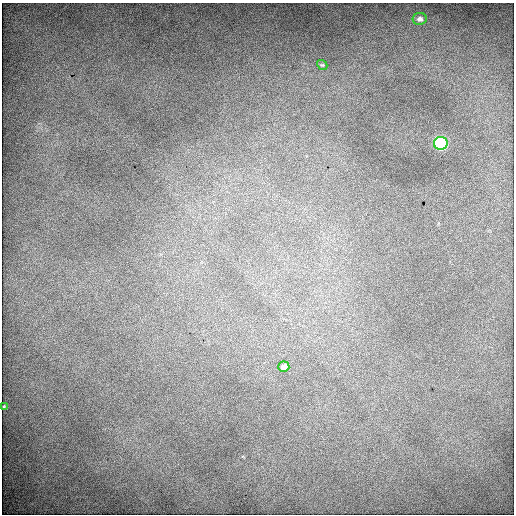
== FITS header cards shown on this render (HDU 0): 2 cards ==
NAXIS1  =                  512 / Axis length
NAXIS2  =                  512 / Axis length

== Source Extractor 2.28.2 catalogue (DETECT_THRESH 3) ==
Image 512 x 512 px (HDU 0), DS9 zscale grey, 1 PNG px = 1 image px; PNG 516 x 516 px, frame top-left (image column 1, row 512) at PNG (2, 3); each listed source drawn as its Kron ellipse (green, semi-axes under 4 px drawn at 4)
Background 1660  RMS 9.1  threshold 27.4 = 3 sigma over >= 5 px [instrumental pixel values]
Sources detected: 5; all 5 listed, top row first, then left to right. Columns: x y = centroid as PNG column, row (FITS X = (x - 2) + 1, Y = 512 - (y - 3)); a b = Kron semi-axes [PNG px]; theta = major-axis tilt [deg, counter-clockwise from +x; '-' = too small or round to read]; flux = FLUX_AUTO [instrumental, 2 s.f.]
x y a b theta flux
420 19 7 6 - 2500
322 65 5 4 - 760
441 143 7 6 - 95000
284 367 5 5 - 3300
4 407 3 2 - 550